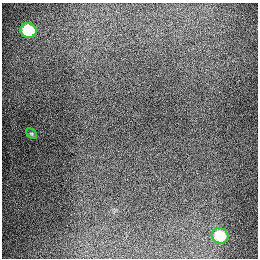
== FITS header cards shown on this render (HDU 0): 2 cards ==
NAXIS1  =                  256
NAXIS2  =                  256

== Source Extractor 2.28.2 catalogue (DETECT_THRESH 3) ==
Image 256 x 256 px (HDU 0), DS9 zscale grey, 1 PNG px = 1 image px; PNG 260 x 260 px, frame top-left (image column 1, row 256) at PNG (2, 3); each listed source drawn as its Kron ellipse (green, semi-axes under 4 px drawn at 4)
Background 1290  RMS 26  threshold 78.6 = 3 sigma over >= 5 px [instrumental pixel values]
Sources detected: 3; all 3 listed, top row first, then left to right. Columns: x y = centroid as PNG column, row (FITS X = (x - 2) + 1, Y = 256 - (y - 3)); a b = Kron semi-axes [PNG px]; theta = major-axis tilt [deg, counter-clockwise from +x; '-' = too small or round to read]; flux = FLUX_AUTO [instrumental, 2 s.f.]
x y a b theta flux
28 30 8 7 - 91000
31 134 6 4 -45 2400
220 236 8 7 - 69000